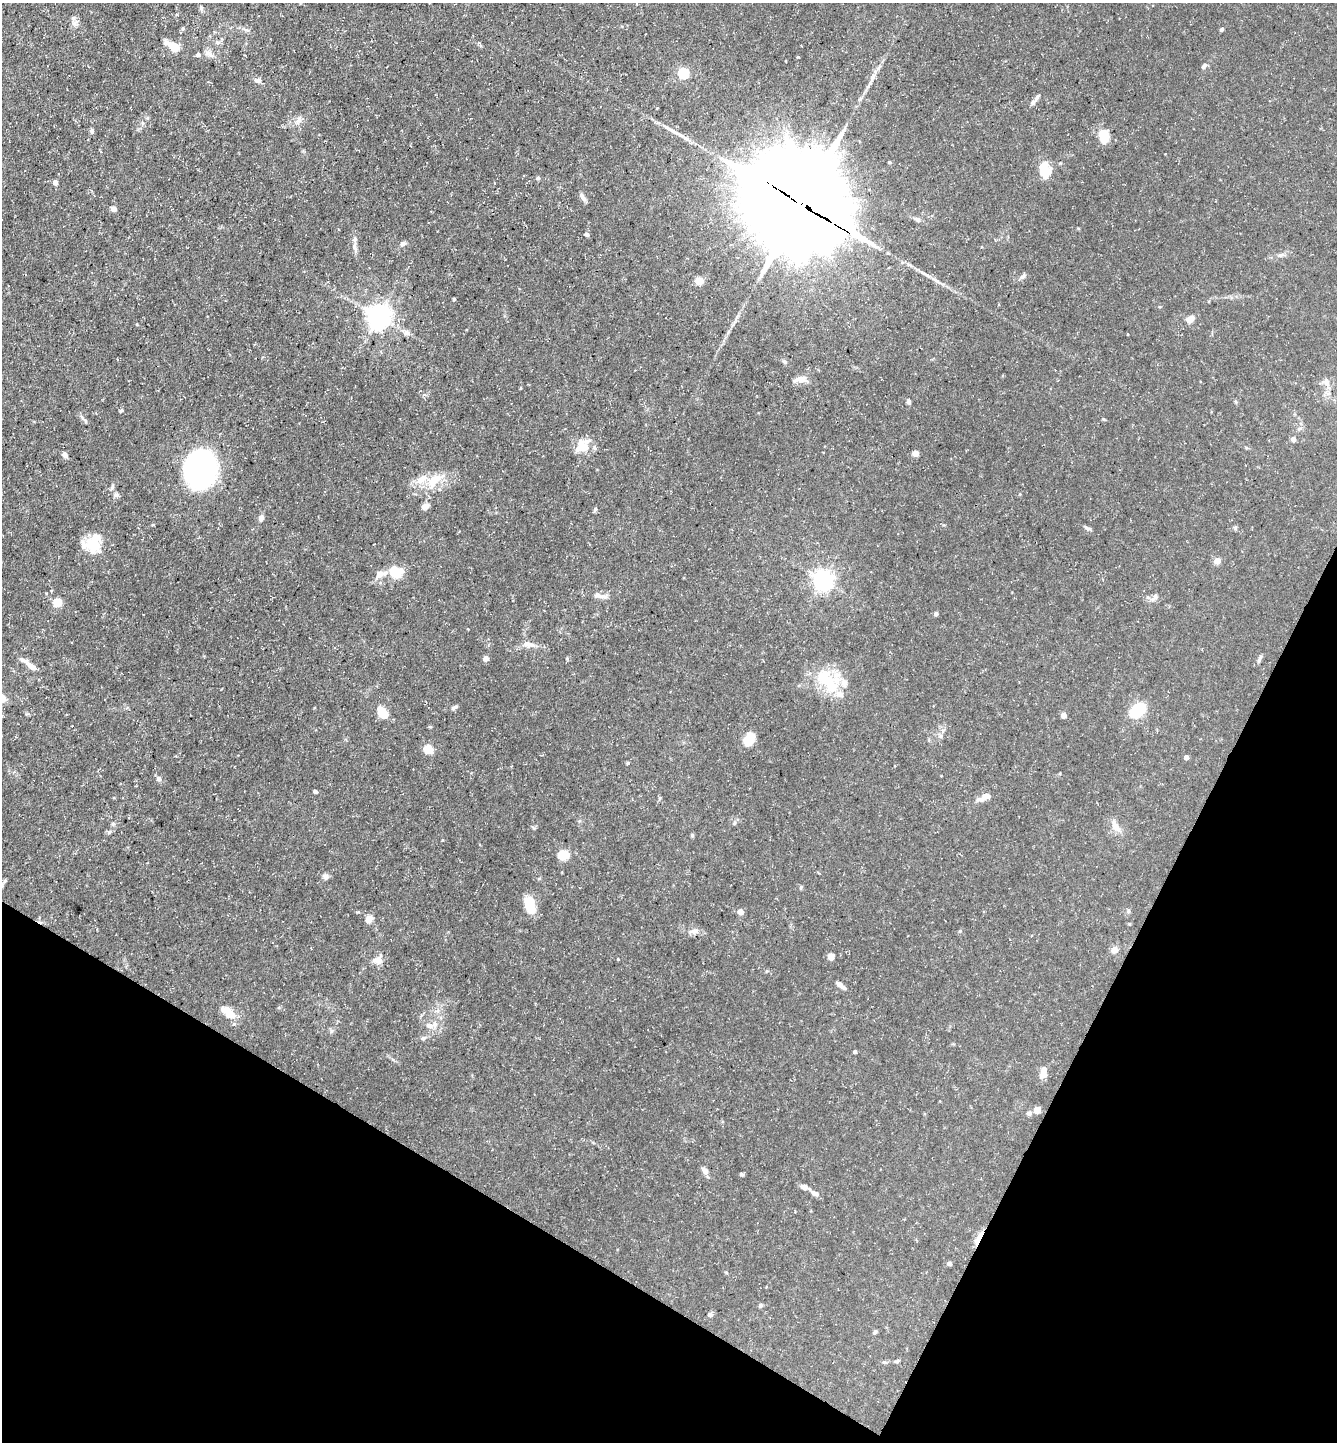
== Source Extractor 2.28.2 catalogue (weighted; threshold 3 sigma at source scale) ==
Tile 15 of 4 x 4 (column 3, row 4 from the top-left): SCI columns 2816-4150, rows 1-1440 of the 5770 x 5760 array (HDU 1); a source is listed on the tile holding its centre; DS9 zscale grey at full resolution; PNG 1339 x 1444 px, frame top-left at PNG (2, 3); no overlay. Shown black and unused: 23% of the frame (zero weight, under 3 of 5 exposures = <1% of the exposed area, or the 3 px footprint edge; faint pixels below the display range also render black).
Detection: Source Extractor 2.28.2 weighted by HDU 2 'WHT'; one run over the whole footprint, this tile lists its part. Background 0.0709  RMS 0.0045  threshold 0.0205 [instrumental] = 3 sigma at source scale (4.5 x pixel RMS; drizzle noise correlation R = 1.50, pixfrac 1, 0.05/0.05 arcsec/px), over >= 5 px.
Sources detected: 123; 1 inside a brighter object's white glare — not listed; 12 inside a brighter listed object's ellipse — not listed separately; the other 110 listed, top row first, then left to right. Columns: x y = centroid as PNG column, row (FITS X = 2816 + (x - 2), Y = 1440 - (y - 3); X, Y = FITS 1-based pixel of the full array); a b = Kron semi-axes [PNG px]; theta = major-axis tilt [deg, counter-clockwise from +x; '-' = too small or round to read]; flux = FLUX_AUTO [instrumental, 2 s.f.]
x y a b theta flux
201 8 8 5 -80 0.91
73 18 7 7 - 1.3
1222 29 5 4 - 0.72
174 46 13 9 -33 7.2
207 53 9 7 -22 2
198 55 5 5 - 1.3
1204 66 9 5 52 0.95
684 73 5 5 - 34
872 77 10 3 69 1.4
258 81 10 6 8 1.5
1037 97 10 4 50 1
1033 102 6 6 - 1.1
92 131 6 5 - 1
675 132 29 4 -27 3.8
1104 136 12 9 -87 9.7
889 162 3 3 - 0.49
1043 172 17 12 -66 7.9
538 178 5 4 - 0.79
55 182 4 4 - 2.7
583 197 12 5 -52 1.5
799 202 38 31 -42 8800
113 209 5 4 - 3.2
917 219 10 5 -20 1.2
587 234 5 4 - 1.3
403 243 8 6 22 1.2
355 247 13 4 -90 1.6
1280 255 8 5 20 1.1
928 276 12 3 -18 1.3
1023 277 8 6 39 1.2
699 281 6 6 - 6.3
454 299 3 3 - 0.76
379 316 7 7 - 390
1190 319 8 7 - 2.9
137 324 4 3 - 0.34
406 333 8 7 - 1.5
784 362 7 4 -21 0.76
801 379 11 8 -7 3.3
1327 382 13 7 -71 2.5
909 401 7 5 -88 0.83
121 411 5 4 - 0.59
1293 439 5 4 - 2.2
580 446 18 13 58 7.4
915 453 4 4 - 6.5
65 455 7 6 - 1.5
200 469 27 21 82 150
435 480 29 13 40 11
112 487 9 4 69 0.87
116 495 7 4 -1 0.91
426 506 11 7 21 1.7
595 509 7 3 55 0.62
261 518 8 6 70 1.7
1087 528 10 4 -26 0.94
93 543 23 17 36 13
1217 561 4 4 - 6.7
396 572 16 13 -16 8.5
381 574 13 8 13 3.9
823 580 7 7 - 200
598 595 15 7 -14 2.5
1154 597 11 6 47 1.6
57 602 11 9 16 3.8
936 614 4 4 - 1.4
529 644 17 7 -14 3.1
486 658 4 4 - 3.1
1260 659 11 4 67 0.93
31 666 15 6 -36 2.6
827 681 41 19 -51 20
454 707 10 4 31 0.97
1138 710 13 9 39 19
383 713 12 8 -49 8.3
1063 715 4 4 - 3.2
749 738 15 9 75 8.5
428 749 5 5 - 18
1186 757 4 4 - 2.3
159 778 7 6 - 1.3
315 792 4 4 - 0.97
659 798 6 4 89 0.58
981 799 13 7 18 2.5
734 823 6 5 - 0.72
1115 826 18 9 -55 3.7
109 832 6 5 - 0.79
692 835 6 4 -61 0.57
564 855 5 5 - 26
325 877 8 7 - 1.4
530 905 19 10 -71 9.5
1128 911 6 4 90 0.66
740 912 4 4 - 4.8
369 919 9 7 51 2.8
694 931 14 6 9 2.1
1114 950 4 4 - 7.2
831 957 6 5 - 3.2
378 960 12 9 -9 3.2
841 985 12 5 -40 2.4
228 1012 24 11 -40 5.7
429 1026 9 7 -17 2.1
331 1031 6 4 70 0.73
423 1038 6 5 - 0.82
855 1052 4 4 - 0.88
1044 1071 11 10 - 2.6
1037 1110 7 6 - 3
1029 1113 7 6 - 1.2
705 1171 11 7 -58 1.7
741 1174 6 4 -3 0.68
804 1187 8 6 -18 2.2
815 1193 11 6 -24 1.7
979 1238 24 5 62 3.4
949 1263 5 4 - 1.1
760 1306 5 5 - 0.81
710 1314 5 4 - 1.5
875 1332 6 4 18 0.77
897 1361 7 4 36 0.62
Overlapping masked pixels (flux is a lower limit): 2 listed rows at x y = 799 202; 979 1238
Unlisted compact peaks at least as high as the median listed source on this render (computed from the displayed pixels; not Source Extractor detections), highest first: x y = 628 763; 534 828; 801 887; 85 420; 798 57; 1103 419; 1060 163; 567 659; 430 727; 618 959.